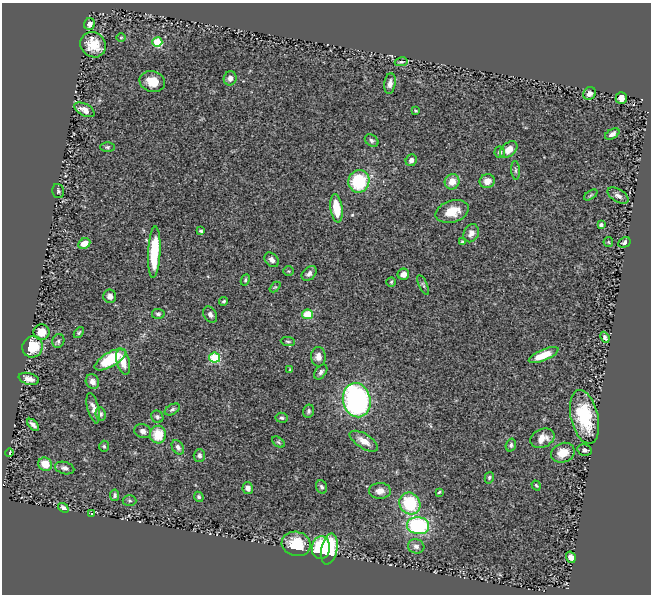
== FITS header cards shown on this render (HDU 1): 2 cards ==
NAXIS1  =                  649
NAXIS2  =                  592

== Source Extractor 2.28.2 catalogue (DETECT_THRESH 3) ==
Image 649 x 592 px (HDU 1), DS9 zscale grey, 1 PNG px = 1 image px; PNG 653 x 596 px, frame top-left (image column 1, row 592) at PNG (2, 3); each listed source drawn as its Kron ellipse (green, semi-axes under 4 px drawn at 4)
Background 0.462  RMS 0.033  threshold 0.0991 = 3 sigma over >= 5 px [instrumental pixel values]
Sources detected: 104; all 104 listed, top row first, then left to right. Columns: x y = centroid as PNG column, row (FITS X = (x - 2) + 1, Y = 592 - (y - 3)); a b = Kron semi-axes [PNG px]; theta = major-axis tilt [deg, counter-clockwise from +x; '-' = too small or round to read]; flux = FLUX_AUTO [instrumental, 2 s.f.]
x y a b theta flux
90 24 6 5 - 10
121 38 5 3 - 2
157 42 5 5 - 130
93 45 13 12 - 42
401 62 6 3 11 3.1
230 78 7 6 - 12
152 82 13 10 -14 38
390 84 10 5 82 11
589 94 7 6 - 10
621 98 6 5 - 13
85 110 11 5 -29 15
416 111 3 2 - 2.3
612 134 8 4 29 7.9
372 140 7 5 -36 5.5
107 147 7 5 0 3.9
509 150 10 6 40 20
500 152 5 5 - 5.1
411 160 6 5 - 9.5
515 170 9 4 -85 4.3
359 181 11 10 - 110
487 181 7 7 - 18
452 182 8 7 - 26
58 191 7 6 - 4.2
591 195 7 3 34 2.7
618 196 12 6 -31 10
336 208 14 6 -82 55
452 211 17 10 17 41
601 225 4 4 - 5.8
201 231 4 3 - 4.3
471 233 9 7 65 14
462 242 4 3 - 3.6
608 242 5 4 - 2.4
624 242 6 5 - 4.8
84 243 6 5 - 24
154 252 26 6 87 91
272 260 8 6 -47 9.9
289 271 5 4 - 2.7
309 273 8 6 45 8.7
403 274 6 5 - 13
245 280 6 4 63 3
391 282 5 4 - 2.9
423 285 11 3 -65 4.2
275 287 6 4 43 2.5
110 296 7 6 - 9.9
224 301 4 3 - 3.1
158 314 6 5 - 5.2
307 314 5 5 - 66
210 315 8 6 -58 8.5
42 332 8 8 - 35
79 333 6 4 50 3.4
605 337 6 4 -67 6.9
58 341 7 6 - 5.1
288 341 7 4 -4 3.5
33 347 11 10 - 65
544 355 16 5 23 44
318 357 10 7 -88 13
215 358 5 5 - 150
110 359 17 7 31 110
123 362 13 6 -76 28
290 370 4 3 - 2
321 372 8 5 54 6.3
29 379 10 5 -14 14
92 382 7 6 - 13
357 400 17 14 -76 440
93 408 15 5 -76 12
172 409 8 5 32 5
308 411 7 5 77 4.8
101 414 6 5 - 5.1
157 417 6 5 - 4.5
584 417 27 13 -77 120
282 418 6 5 - 4.7
33 425 7 3 -45 7.9
143 431 8 7 - 9.9
158 435 9 8 - 49
542 438 12 9 27 21
364 441 16 7 -32 24
278 442 7 4 -37 3.4
511 445 6 5 - 4.6
104 446 5 4 - 3.3
178 447 8 5 -57 6.9
584 450 7 5 -11 6.3
10 453 4 3 - 3.7
563 453 12 9 23 35
199 455 6 6 - 5.8
45 464 7 6 - 35
65 468 10 6 -14 8.4
489 478 6 4 75 3.6
536 485 5 4 - 2.7
321 487 7 5 -68 5.5
248 488 6 5 - 10
380 491 11 8 2 14
439 492 4 3 - 2.5
114 495 6 4 79 5.1
199 497 5 4 - 3.9
129 500 7 5 -4 3.8
410 503 11 10 - 120
63 508 6 4 -39 6.7
91 514 3 3 - 6.6
418 526 11 8 -7 240
296 544 15 12 -13 67
416 546 8 7 - 8.7
321 548 11 9 82 170
329 549 16 8 77 76
571 557 6 4 -72 11